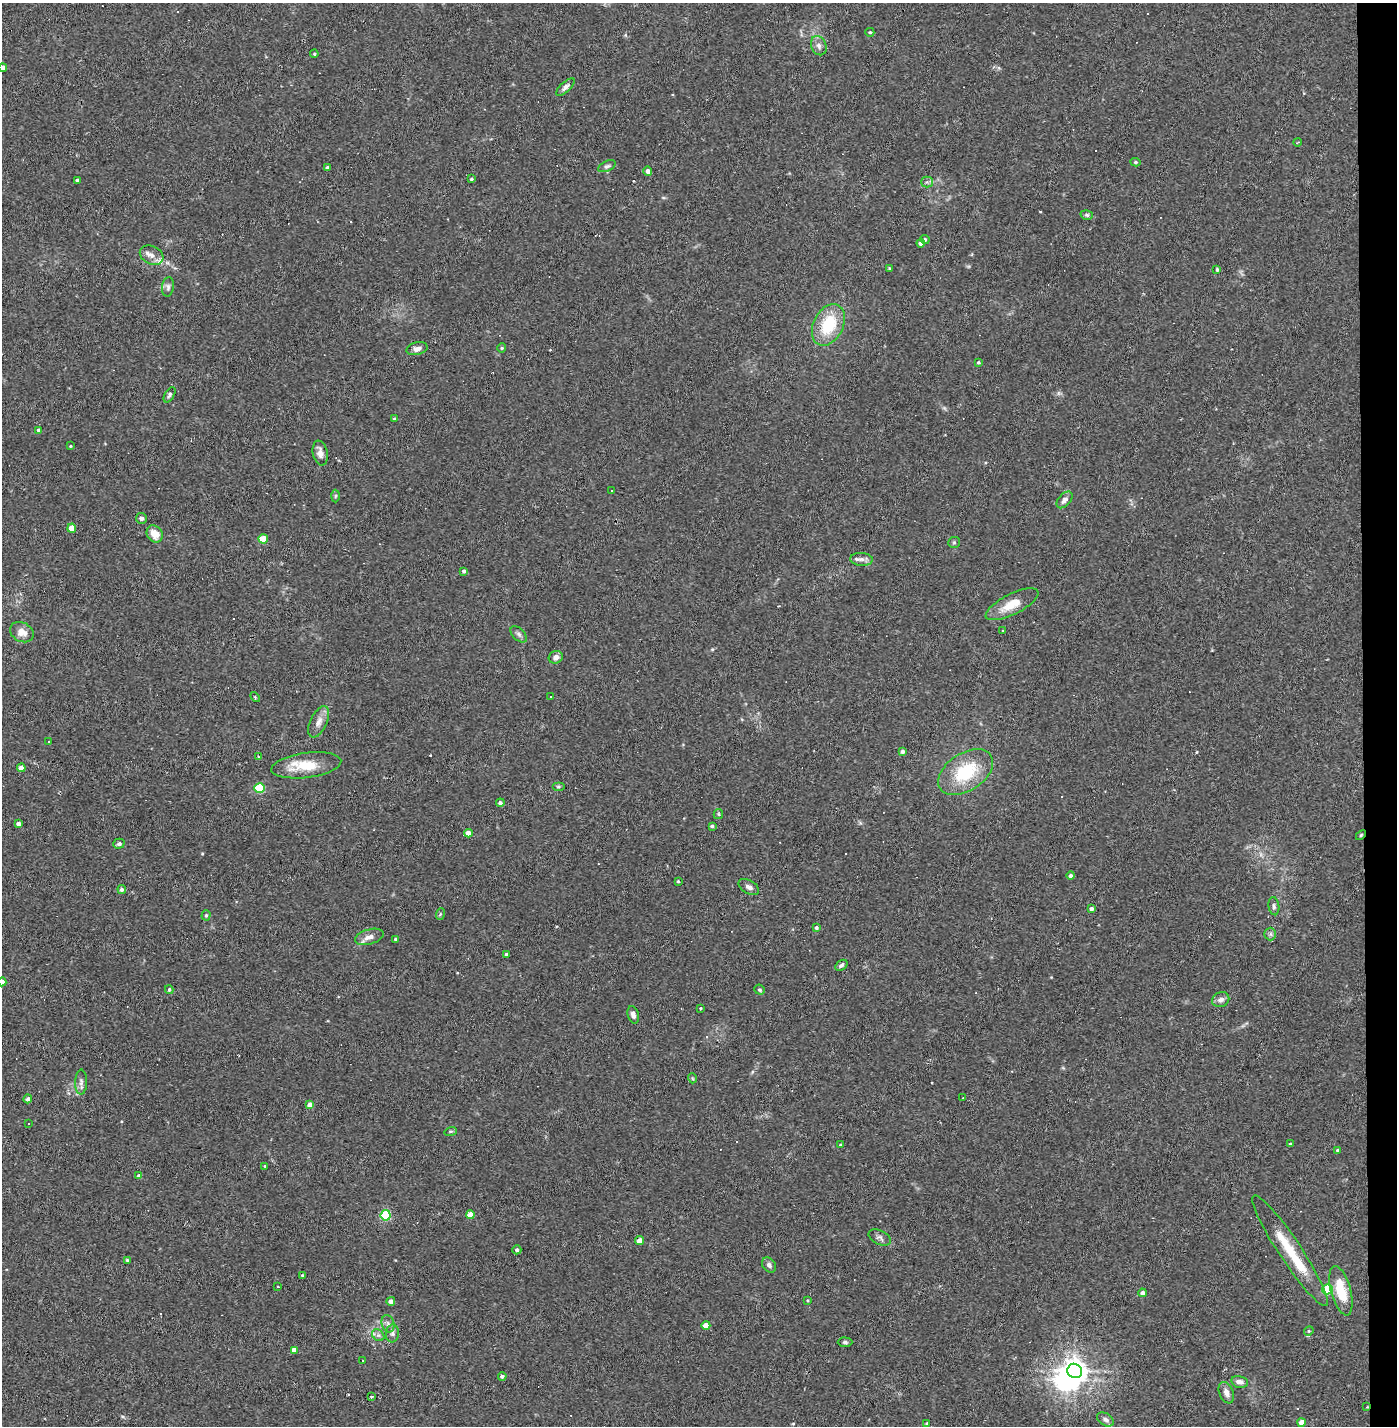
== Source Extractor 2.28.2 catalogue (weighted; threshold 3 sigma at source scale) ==
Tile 6 of 3 x 3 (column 3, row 2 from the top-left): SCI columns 2848-4242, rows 1425-2848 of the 4297 x 4272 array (HDU 1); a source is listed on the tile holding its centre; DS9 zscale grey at full resolution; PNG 1399 x 1428 px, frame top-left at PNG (2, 3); each listed source drawn as its Kron ellipse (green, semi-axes under 4 px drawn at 4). Shown black and unused: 2% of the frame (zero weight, under 2 of 3 exposures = <1% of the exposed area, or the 3 px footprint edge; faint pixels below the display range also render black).
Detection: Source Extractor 2.28.2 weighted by HDU 2 'WHT'; one run over the whole footprint, this tile lists its part. Background 0.0582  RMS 0.0052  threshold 0.0234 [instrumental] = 3 sigma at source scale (4.5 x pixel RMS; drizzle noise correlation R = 1.50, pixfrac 1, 0.05/0.05 arcsec/px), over >= 5 px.
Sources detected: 141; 1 inside a brighter object's white glare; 11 cosmic-ray / hot-pixel residue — neither listed nor drawn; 3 inside a brighter listed object's ellipse — not listed separately; the other 126 listed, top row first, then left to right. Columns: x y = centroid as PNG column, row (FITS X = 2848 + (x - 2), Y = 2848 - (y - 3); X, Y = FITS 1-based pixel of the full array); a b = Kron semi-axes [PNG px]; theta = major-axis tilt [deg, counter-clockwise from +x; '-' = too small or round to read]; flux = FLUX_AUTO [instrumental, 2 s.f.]
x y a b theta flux
870 32 4 4 - 0.62
819 46 10 7 -65 2.3
314 54 4 3 - 0.53
3 68 4 4 - 3.6
565 87 12 5 43 1.7
1297 142 4 2 - 0.52
1135 162 5 4 - 0.77
607 166 9 5 24 1.2
327 168 4 3 - 0.95
648 171 5 4 - 2.2
471 179 3 3 - 0.74
77 180 4 3 - 1.3
927 182 5 5 - 1.2
1087 215 6 5 - 1
925 239 4 4 - 0.84
921 243 4 4 - 2.2
152 255 12 9 -27 3.5
889 268 3 3 - 0.46
1217 269 4 3 - 0.57
168 287 10 6 84 1.5
828 325 22 15 63 22
502 348 4 4 - 0.58
417 349 11 6 14 2.7
978 362 4 4 - 0.7
170 395 8 4 59 1.2
394 419 4 3 - 0.57
39 430 4 4 - 1.2
70 446 3 3 - 0.43
320 453 12 7 -78 3.3
611 491 3 3 - 0.66
335 496 6 4 88 0.68
1065 500 10 6 48 2.3
141 518 5 5 - 1.4
72 528 4 4 - 7.2
155 534 9 7 -50 5.9
263 539 5 4 - 12
954 542 6 5 - 0.81
862 559 11 6 -3 2.3
464 571 4 4 - 1.2
1012 604 29 10 27 9.8
1003 631 4 2 - 0.32
22 632 12 9 -28 4.3
519 634 10 6 -45 1.5
556 657 7 6 - 2.1
255 697 5 3 - 0.49
551 697 3 2 - 0.34
319 722 17 8 64 3.9
49 742 3 2 - 0.35
902 752 4 4 - 1.4
258 757 3 3 - 0.54
306 765 35 12 7 14
21 768 4 4 - 4.4
966 772 30 18 33 28
558 787 6 4 0 0.82
260 788 5 4 - 30
500 803 4 4 - 1.4
718 814 5 4 - 0.65
18 824 4 4 - 2.2
712 826 4 3 - 1.1
468 833 4 4 - 5.9
1361 835 6 3 46 0.57
119 844 6 5 - 1.2
1071 876 4 4 - 1.3
678 881 4 3 - 0.57
749 887 11 6 -30 2.3
122 889 4 4 - 1.4
1274 906 9 5 -83 1.4
1091 909 4 4 - 1.5
440 914 6 3 72 0.66
206 915 5 4 - 0.76
816 928 4 4 - 1
1270 934 6 6 - 1.2
369 937 15 7 16 3.7
396 939 4 4 - 0.9
506 954 4 3 - 1.1
841 965 7 4 38 1.1
2 982 4 4 - 3.1
169 990 4 3 - 0.82
760 990 5 4 - 0.89
1221 1000 9 7 25 2.3
700 1008 3 3 - 0.48
633 1015 9 5 -73 2.1
692 1078 5 3 - 0.47
81 1082 12 6 90 2
963 1098 2 2 - 0.3
28 1099 4 4 - 1.6
310 1105 4 4 - 3.7
28 1123 3 2 - 0.58
451 1131 6 4 17 0.8
1290 1144 4 3 - 0.43
840 1145 4 3 - 0.59
1338 1150 3 3 - 0.77
265 1166 3 2 - 0.49
139 1176 4 3 - 1.5
386 1215 5 5 - 40
470 1215 4 4 - 8.8
880 1237 12 7 -26 1.8
640 1241 4 4 - 5.2
517 1250 4 4 - 1.5
1290 1251 66 11 -56 20
127 1260 4 4 - 0.65
769 1265 8 6 -50 1.6
302 1275 3 3 - 0.67
278 1287 3 2 - 0.84
1327 1289 5 5 - 29
1341 1291 25 10 -75 16
1143 1293 4 4 - 2.3
391 1301 4 4 - 2.6
808 1301 3 3 - 0.49
388 1324 9 6 -75 1.8
706 1325 4 4 - 6.5
1309 1331 5 4 - 0.81
392 1333 9 6 86 1.6
378 1335 7 5 -43 1.3
845 1342 7 4 -1 0.97
294 1350 4 4 - 4.2
363 1360 3 2 - 0.36
1075 1371 7 7 - 410
502 1376 4 4 - 1.7
1240 1382 9 5 -13 2.8
1226 1393 11 7 -68 2.8
371 1397 3 2 - 0.91
1367 1407 3 2 - 0.35
1105 1419 9 6 -33 1.7
1302 1422 4 4 - 5.2
927 1423 3 3 - 0.75
Overlapping masked pixels (flux is a lower limit): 2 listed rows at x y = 1361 835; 1367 1407
Isophote crosses this tile's border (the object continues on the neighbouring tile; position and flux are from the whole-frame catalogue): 2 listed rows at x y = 3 68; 2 982